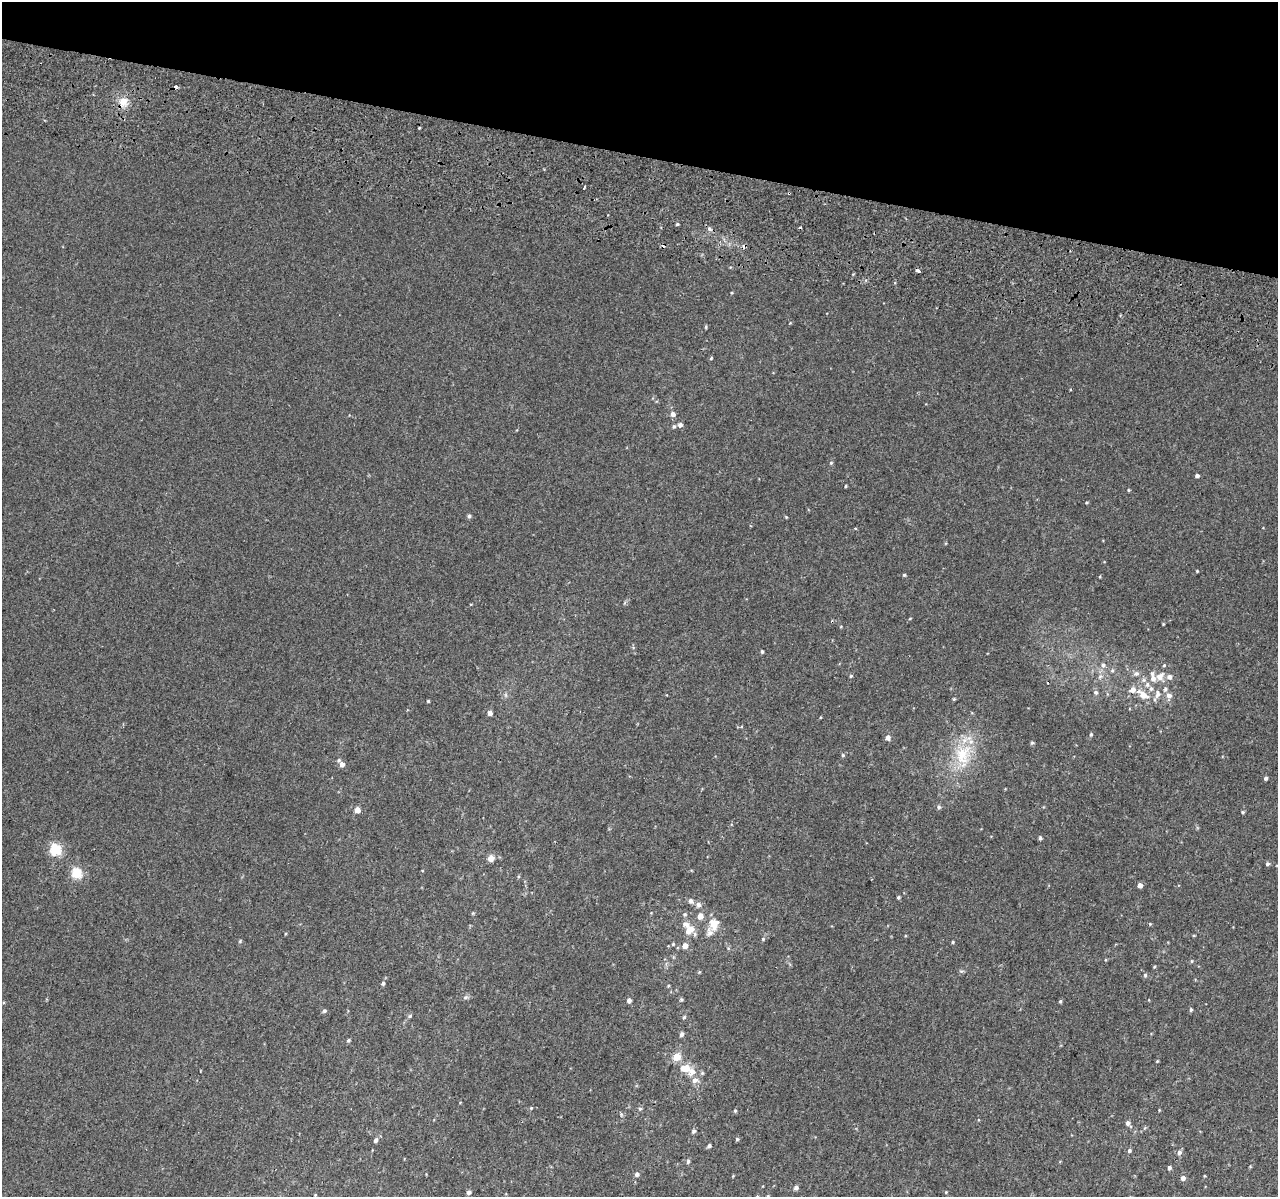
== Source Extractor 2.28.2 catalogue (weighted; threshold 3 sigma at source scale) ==
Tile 2 of 4 x 4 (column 2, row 1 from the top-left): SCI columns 1331-2606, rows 3915-5109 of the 5221 x 5500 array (HDU 1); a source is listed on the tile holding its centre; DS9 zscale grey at full resolution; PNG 1280 x 1199 px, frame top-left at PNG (2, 2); no overlay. Shown black and unused: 13% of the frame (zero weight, under 2 of 3 exposures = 6% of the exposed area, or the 3 px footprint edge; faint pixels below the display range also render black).
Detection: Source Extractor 2.28.2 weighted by HDU 2 'WHT'; one run over the whole footprint, this tile lists its part. Background 0.014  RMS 0.0065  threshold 0.0293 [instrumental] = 3 sigma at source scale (4.5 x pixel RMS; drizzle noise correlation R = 1.50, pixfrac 1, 0.0396/0.0396 arcsec/px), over >= 5 px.
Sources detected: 127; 5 cosmic-ray / hot-pixel residue — not listed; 11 inside a brighter listed object's ellipse — not listed separately; the other 111 listed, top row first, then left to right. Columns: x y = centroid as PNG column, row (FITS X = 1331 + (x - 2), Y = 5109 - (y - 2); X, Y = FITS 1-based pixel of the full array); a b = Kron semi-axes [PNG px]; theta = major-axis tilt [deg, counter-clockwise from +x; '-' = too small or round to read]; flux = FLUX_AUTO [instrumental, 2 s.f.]
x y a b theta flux
123 102 13 12 - 6.7
419 128 3 2 - 0.72
584 188 4 3 - 2.3
789 193 3 2 - 0.72
677 224 4 3 - 0.78
709 229 6 5 - 1.5
919 271 3 3 - 29
790 323 3 3 - 0.44
706 327 4 4 - 0.68
711 358 3 2 - 1.6
673 414 5 5 - 2.5
680 425 6 5 - 1.8
674 426 5 5 - 1
831 463 5 4 - 0.75
1197 476 4 4 - 1.6
846 486 3 3 - 0.62
1128 490 5 3 - 0.57
1087 503 5 3 - 0.61
469 516 5 5 - 1
786 517 4 3 - 0.6
1197 571 3 3 - 0.49
904 575 4 4 - 0.75
910 618 4 3 - 0.43
1163 624 4 3 - 0.51
841 626 4 3 - 0.45
762 652 4 3 - 0.98
1103 665 7 7 - 2.3
1136 673 8 6 24 2.1
851 676 4 4 - 0.76
1100 676 7 5 22 1.8
1160 676 13 12 - 5.9
1048 683 3 2 - 0.4
1147 685 8 6 75 2
1096 692 6 6 - 1.3
1142 694 17 9 -37 7.9
1157 694 12 7 72 3.5
506 695 7 4 -71 0.98
1169 695 8 7 - 2.7
954 699 4 4 - 0.62
428 701 3 3 - 0.61
490 713 5 4 - 2.6
1091 734 5 4 - 0.88
888 738 5 5 - 3.1
1032 743 5 4 - 0.83
963 754 31 23 74 27
843 755 5 4 - 0.78
342 764 6 6 - 3.6
1266 778 4 4 - 1.3
939 807 6 5 - 1.1
357 810 4 4 - 6.3
1243 812 4 4 - 0.76
1040 838 4 4 - 1.1
55 850 5 5 - 56
491 858 8 8 - 3.6
1267 864 6 5 - 1
76 873 5 5 - 43
1140 885 5 4 - 2.9
898 897 4 3 - 0.82
691 901 8 6 -54 2.1
698 905 7 7 - 2.3
685 914 5 5 - 0.91
700 916 7 6 - 3.8
714 924 17 13 81 8.4
1150 924 5 4 - 0.57
689 930 15 9 41 6.9
1194 935 4 3 - 0.51
763 939 5 5 - 0.78
240 941 5 4 - 0.66
953 942 4 3 - 0.66
673 944 5 4 - 0.68
685 946 6 5 - 4.3
1192 961 5 3 - 0.61
961 971 6 4 -17 0.82
1145 975 5 5 - 1
383 983 5 4 - 1.3
668 986 4 3 - 0.57
465 997 8 6 2 1.4
681 999 6 4 -90 0.92
629 1000 5 5 - 2
1060 1001 5 4 - 0.77
1191 1009 6 4 76 0.98
324 1011 6 5 - 1.1
410 1016 5 4 - 0.99
684 1017 5 4 - 0.85
681 1034 5 4 - 2
349 1040 5 4 - 0.97
677 1057 5 5 - 13
1157 1061 4 3 - 0.55
686 1068 9 7 -1 8.3
695 1080 9 7 4 3.3
531 1108 4 4 - 0.6
640 1109 5 5 - 0.89
735 1111 5 4 - 0.77
621 1114 6 4 -47 0.83
1128 1123 7 5 -53 2.4
693 1131 6 5 - 1.3
737 1139 5 5 - 0.81
376 1140 6 5 - 1.6
709 1146 5 4 - 1.3
1129 1151 5 5 - 1.2
1179 1152 6 5 - 2
688 1161 6 5 - 1.1
1169 1168 4 4 - 1.4
637 1174 5 5 - 1.8
1204 1176 4 2 - 0.47
1183 1178 5 5 - 2.5
796 1188 5 4 - 1.9
469 1192 4 4 - 1.7
946 1192 4 3 - 0.47
315 1195 4 3 - 0.51
768 1196 4 4 - 0.72
Overlapping masked pixels (flux is a lower limit): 1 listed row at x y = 789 193
Isophote crosses this tile's border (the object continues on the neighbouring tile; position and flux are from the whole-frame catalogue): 1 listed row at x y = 768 1196